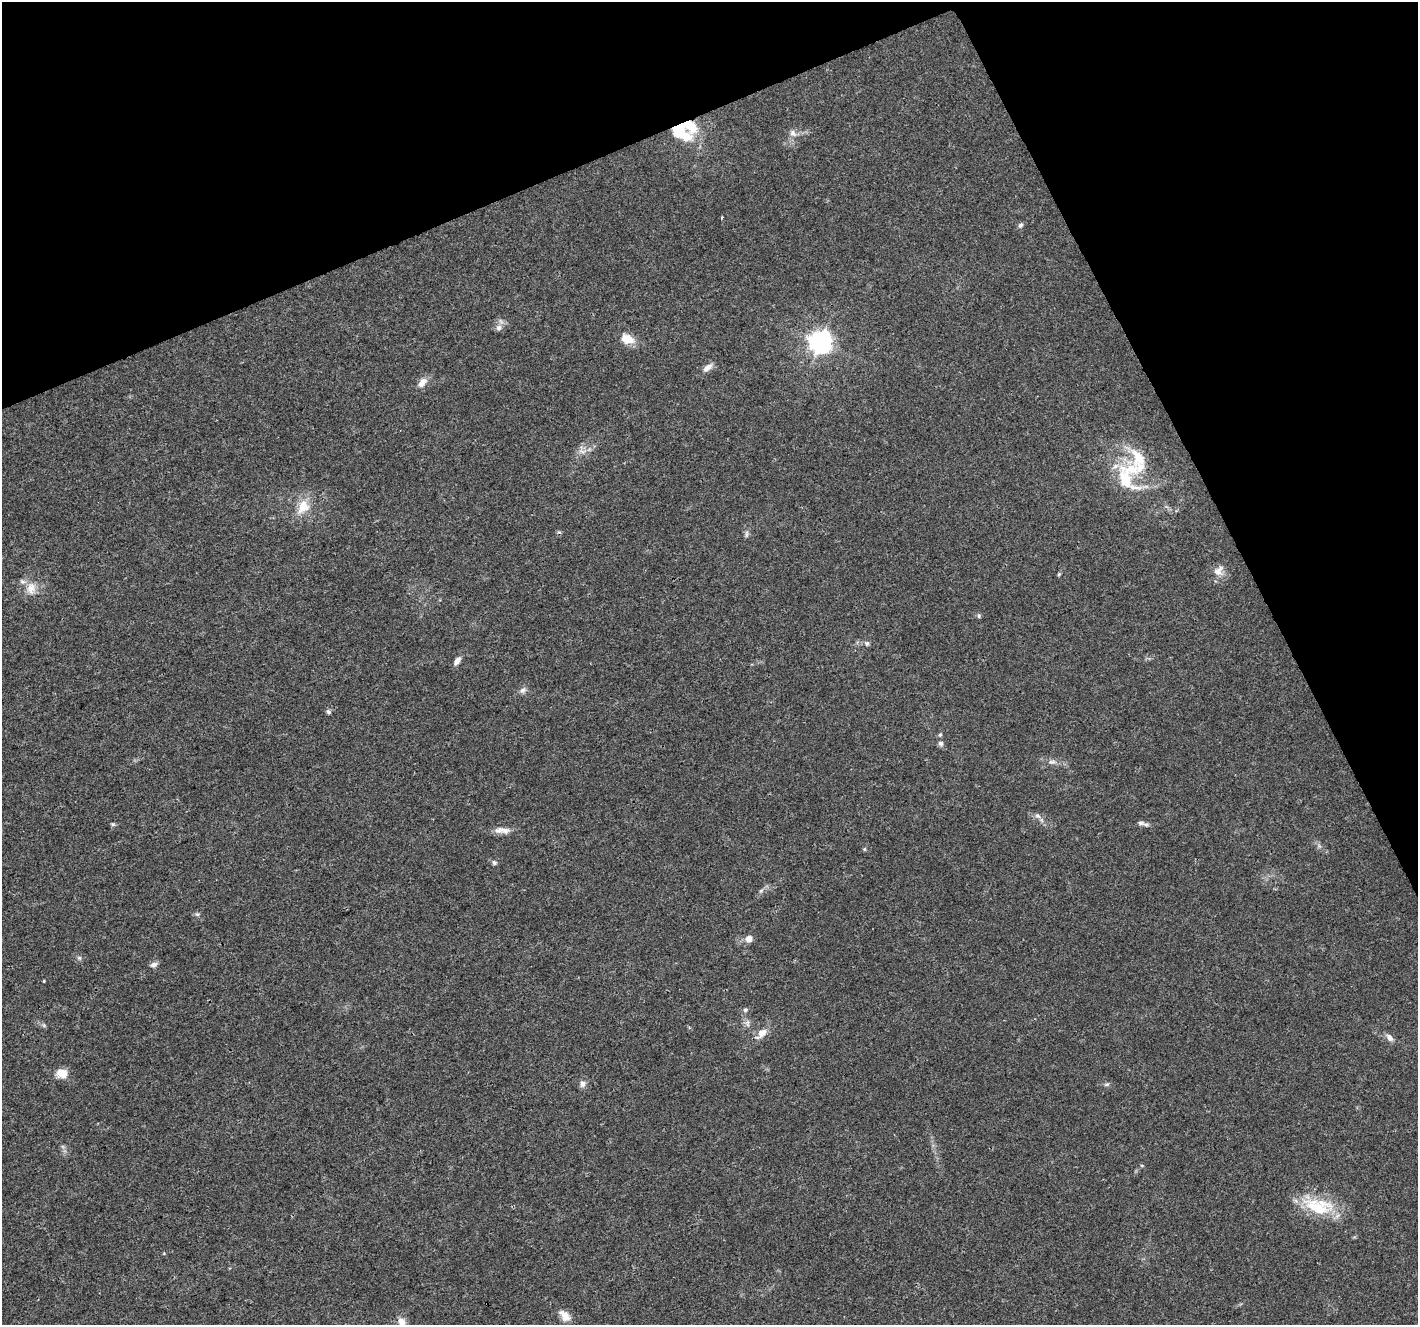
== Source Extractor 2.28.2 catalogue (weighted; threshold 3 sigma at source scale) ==
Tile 3 of 4 x 4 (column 3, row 1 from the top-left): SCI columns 2833-4248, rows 4061-5383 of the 5668 x 5532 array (HDU 1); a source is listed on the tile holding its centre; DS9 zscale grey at full resolution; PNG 1420 x 1327 px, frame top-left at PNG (2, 2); no overlay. Shown black and unused: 22% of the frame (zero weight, under 3 of 4 exposures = <1% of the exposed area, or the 3 px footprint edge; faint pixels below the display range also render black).
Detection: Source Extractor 2.28.2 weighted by HDU 2 'WHT'; one run over the whole footprint, this tile lists its part. Background 0.0175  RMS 0.003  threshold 0.0133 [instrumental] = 3 sigma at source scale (4.5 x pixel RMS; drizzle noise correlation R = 1.50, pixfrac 1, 0.0396/0.0396 arcsec/px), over >= 5 px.
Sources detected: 52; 1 cosmic-ray / hot-pixel residue — not listed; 5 inside a brighter listed object's ellipse — not listed separately; the other 46 listed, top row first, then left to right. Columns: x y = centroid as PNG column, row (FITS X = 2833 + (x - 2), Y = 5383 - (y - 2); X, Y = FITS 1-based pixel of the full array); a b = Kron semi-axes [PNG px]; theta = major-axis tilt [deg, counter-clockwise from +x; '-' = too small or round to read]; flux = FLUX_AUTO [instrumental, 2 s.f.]
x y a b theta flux
678 131 22 16 35 10
793 133 11 7 -53 1.4
722 217 3 3 - 0.29
1021 225 7 6 - 0.73
499 328 9 8 - 1.3
627 339 18 11 -21 4
820 343 8 7 - 220
707 368 14 7 39 1.8
422 382 15 8 50 2.3
583 451 13 5 -9 1.3
1138 457 33 19 -69 10
1125 479 45 21 -56 14
303 507 21 15 62 5.7
746 534 11 4 90 0.73
1218 571 16 12 52 2.6
1059 574 5 4 - 0.37
31 588 18 13 89 3.9
979 616 7 5 89 0.5
867 643 7 6 - 0.69
457 661 11 6 53 1.5
523 690 10 6 49 1
328 712 7 5 -40 0.6
940 735 6 5 - 0.46
941 743 8 7 - 0.8
1052 762 13 3 -7 0.83
1038 816 9 5 -36 1
113 824 6 5 - 0.44
1146 824 8 5 -12 0.82
502 830 23 7 1 2.6
494 862 6 5 - 0.62
761 891 6 5 - 0.54
197 914 6 5 - 0.52
749 939 7 7 - 2.1
79 958 7 4 -19 0.5
154 965 8 6 18 1.2
44 981 3 3 - 0.56
745 1010 7 6 - 0.63
747 1023 11 4 90 0.87
762 1033 20 9 41 3
1389 1037 12 7 -51 1.4
62 1073 12 10 -14 3.9
582 1084 8 7 - 1.4
1107 1084 8 4 1 0.57
1318 1206 45 21 -12 13
565 1316 16 9 -50 2.8
401 1322 12 9 -56 2.5
Overlapping masked pixels (flux is a lower limit): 1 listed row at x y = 678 131
Isophote crosses this tile's border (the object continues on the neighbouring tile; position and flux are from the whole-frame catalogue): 1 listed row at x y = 401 1322